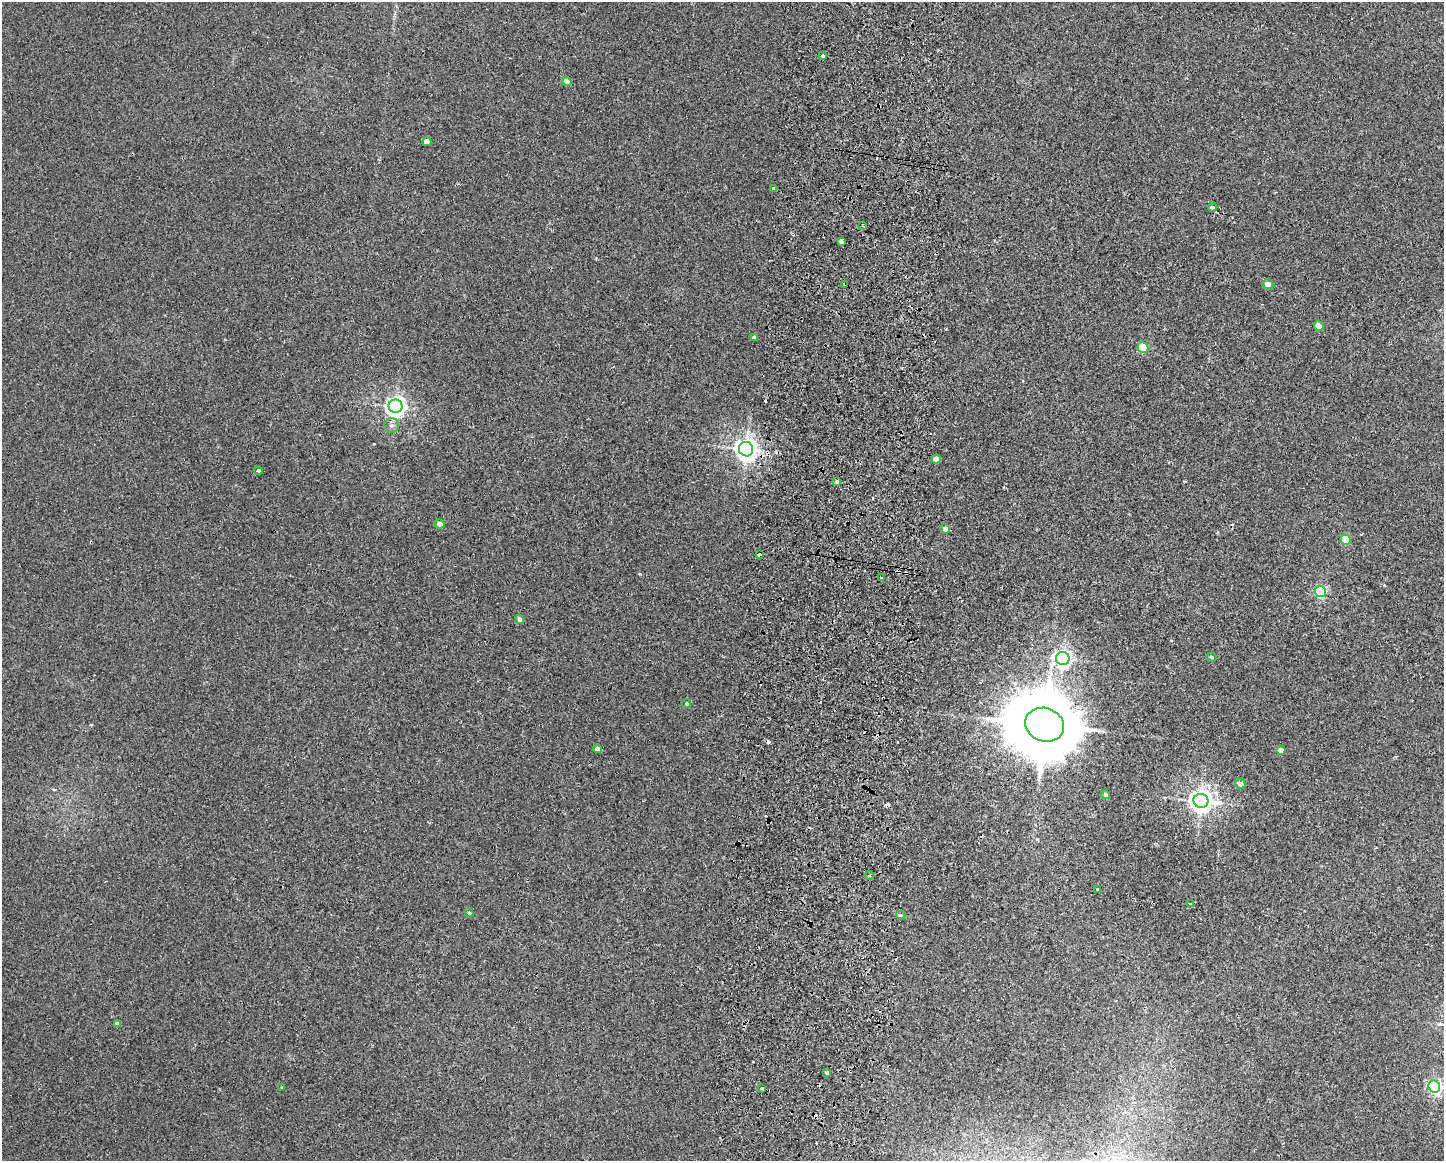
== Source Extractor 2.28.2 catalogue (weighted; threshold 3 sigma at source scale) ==
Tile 5 of 3 x 4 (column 2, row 2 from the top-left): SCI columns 1609-3050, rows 2330-3488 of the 4771 x 4656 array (HDU 1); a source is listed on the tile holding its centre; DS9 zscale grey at full resolution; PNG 1446 x 1163 px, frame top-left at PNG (2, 2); each listed source drawn as its Kron ellipse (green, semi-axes under 4 px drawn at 4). Shown black and unused: <1% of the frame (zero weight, under 2 of 3 exposures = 3% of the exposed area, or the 3 px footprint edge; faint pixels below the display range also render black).
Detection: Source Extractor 2.28.2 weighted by HDU 2 'WHT'; one run over the whole footprint, this tile lists its part. Background 0.0271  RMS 0.0067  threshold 0.03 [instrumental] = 3 sigma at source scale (4.5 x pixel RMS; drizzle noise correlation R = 1.50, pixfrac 1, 0.05/0.05 arcsec/px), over >= 5 px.
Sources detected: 55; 11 cosmic-ray / hot-pixel residue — neither listed nor drawn; the other 44 listed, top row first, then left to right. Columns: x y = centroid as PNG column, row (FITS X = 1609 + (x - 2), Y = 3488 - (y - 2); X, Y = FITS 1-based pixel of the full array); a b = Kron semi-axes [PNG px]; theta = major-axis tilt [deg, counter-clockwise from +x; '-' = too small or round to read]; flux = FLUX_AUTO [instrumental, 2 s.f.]
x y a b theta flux
823 56 3 3 - 2.2
567 81 5 4 - 4.5
427 142 4 4 - 7.3
773 189 3 3 - 1.3
1213 207 4 3 - 2.4
862 225 4 2 - 0.66
842 242 4 3 - 33
845 284 4 3 - 0.7
1268 284 6 5 - 2.8
1319 326 5 4 - 8.3
754 338 4 4 - 2.9
1143 348 5 5 - 36
395 406 7 6 - 330
392 426 7 7 - 2.2
746 449 7 7 - 490
936 459 4 4 - 4.9
258 470 4 4 - 1
837 481 4 3 - 1.3
439 524 5 4 - 3.7
945 529 5 4 - 2.6
1346 540 5 5 - 21
759 554 3 3 - 4.8
882 578 3 3 - 3.8
1320 592 6 5 - 85
519 619 5 4 - 3.3
1211 657 5 4 - 1.1
1063 658 7 6 - 260
687 704 4 4 - 1.2
1045 725 20 16 -20 7000
597 749 4 4 - 4
1281 750 4 4 - 4.3
1240 784 5 4 - 4.7
1106 795 4 4 - 2.2
1201 801 7 7 - 480
869 876 4 3 - 0.71
1098 890 3 3 - 1.2
1190 904 3 3 - 2.3
469 913 4 4 - 0.97
901 915 5 3 - 0.81
117 1023 4 3 - 1.8
827 1073 4 3 - 3.1
282 1087 4 2 - 0.48
1434 1087 6 5 - 140
761 1088 3 3 - 1.8
Overlapping masked pixels (flux is a lower limit): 2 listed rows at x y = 842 242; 845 284